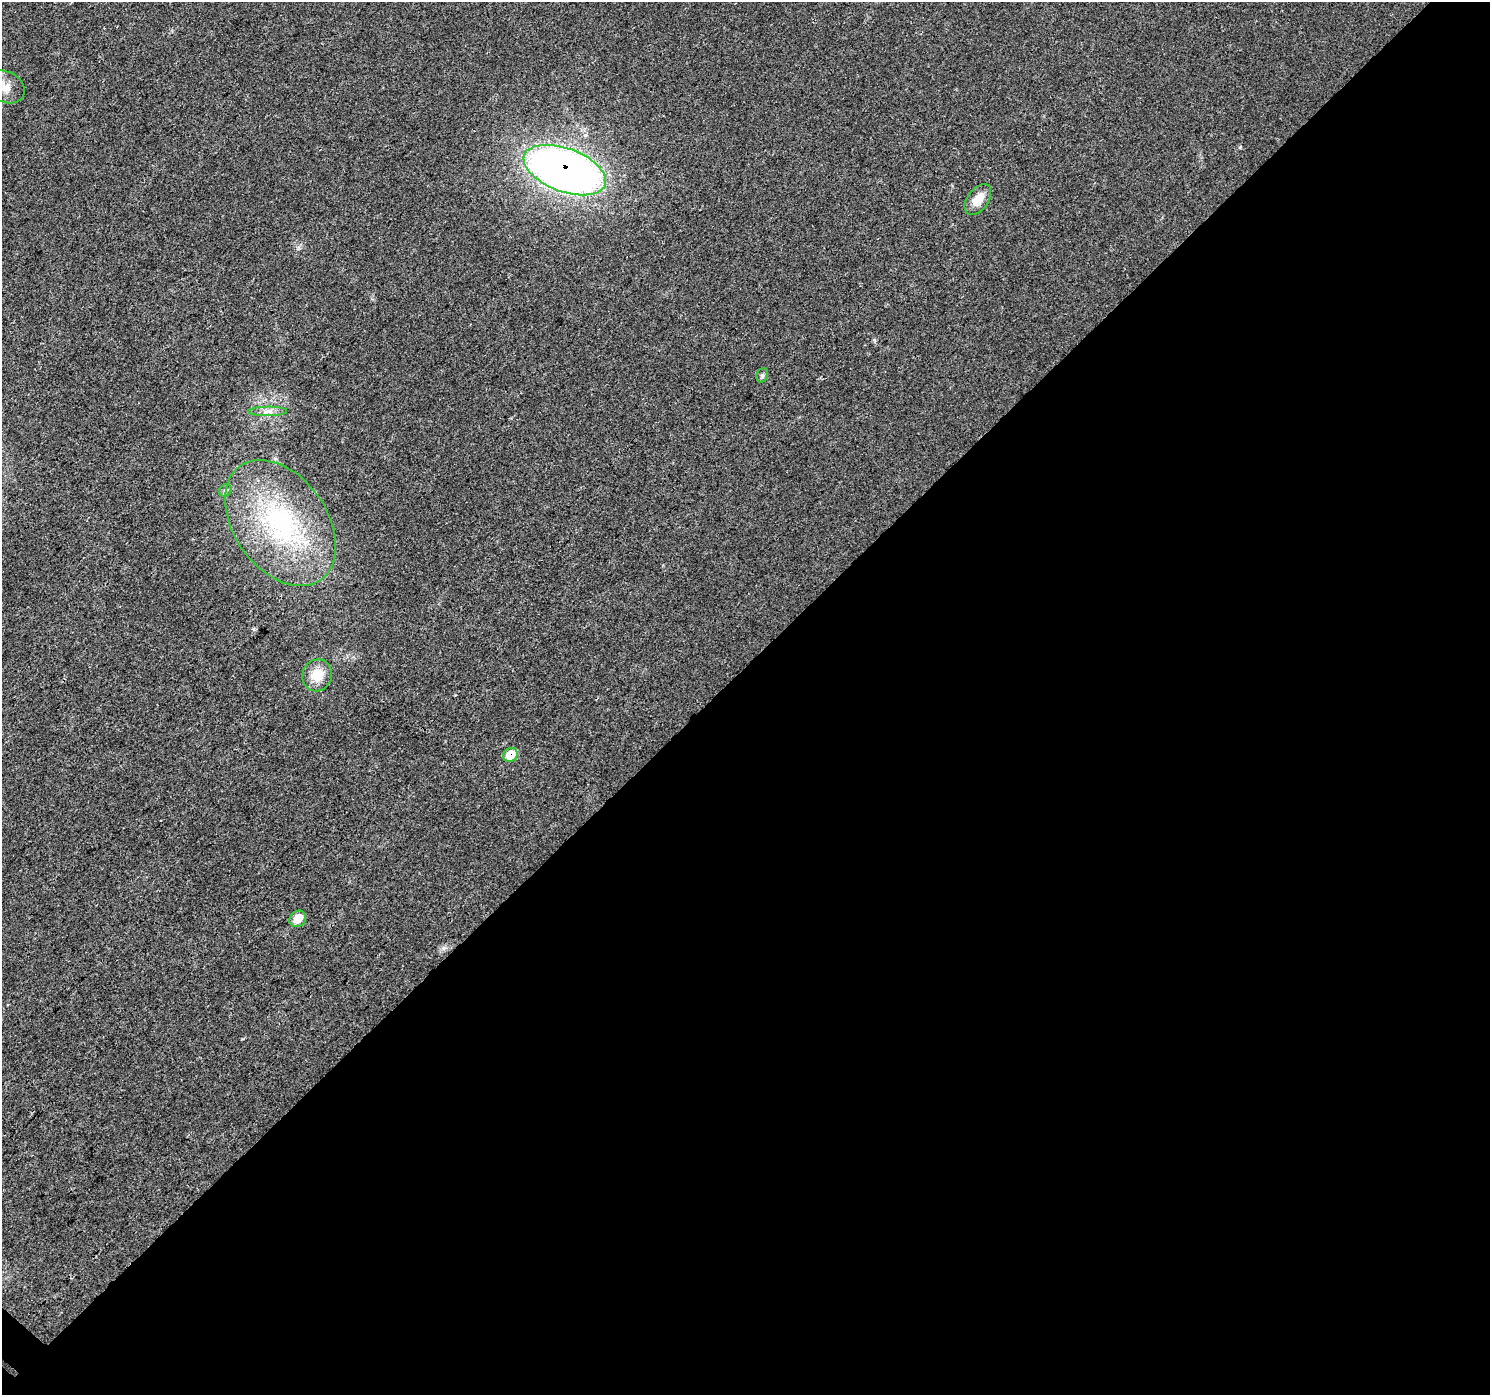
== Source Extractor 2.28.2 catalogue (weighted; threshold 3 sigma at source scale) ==
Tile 12 of 4 x 4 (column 4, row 3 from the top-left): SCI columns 4541-6028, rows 1690-3082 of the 6101 x 6099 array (HDU 1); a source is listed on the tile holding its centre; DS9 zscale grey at full resolution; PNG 1492 x 1397 px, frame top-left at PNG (2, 2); each listed source drawn as its Kron ellipse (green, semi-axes under 4 px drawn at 4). Shown black and unused: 52% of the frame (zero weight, under 3 of 4 exposures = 7% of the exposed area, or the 3 px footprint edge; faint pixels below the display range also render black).
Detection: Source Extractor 2.28.2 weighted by HDU 2 'WHT'; one run over the whole footprint, this tile lists its part. Background 0.0206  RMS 0.0036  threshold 0.0164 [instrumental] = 3 sigma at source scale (4.5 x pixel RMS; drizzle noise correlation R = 1.50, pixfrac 1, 0.0396/0.0396 arcsec/px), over >= 5 px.
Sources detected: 10; all 10 listed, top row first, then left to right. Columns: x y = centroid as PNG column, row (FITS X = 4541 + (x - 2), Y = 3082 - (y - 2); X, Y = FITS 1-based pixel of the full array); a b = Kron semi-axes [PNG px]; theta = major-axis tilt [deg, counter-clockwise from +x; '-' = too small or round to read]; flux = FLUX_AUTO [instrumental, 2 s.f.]
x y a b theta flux
5 87 20 15 -28 5.1
565 170 43 21 -20 250
978 199 17 10 54 5.5
762 375 7 5 69 0.75
268 411 19 4 1 2
225 490 7 5 44 0.78
280 523 70 46 -54 61
317 675 16 14 69 7.1
510 755 7 6 - 7.7
298 919 9 7 39 5
Overlapping masked pixels (flux is a lower limit): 2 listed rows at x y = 565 170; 510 755
Isophote crosses this tile's border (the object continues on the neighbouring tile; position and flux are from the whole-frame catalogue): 1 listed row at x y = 5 87
Unlisted compact peaks at least as high as the median listed source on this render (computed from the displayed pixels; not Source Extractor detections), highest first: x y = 1240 147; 443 948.